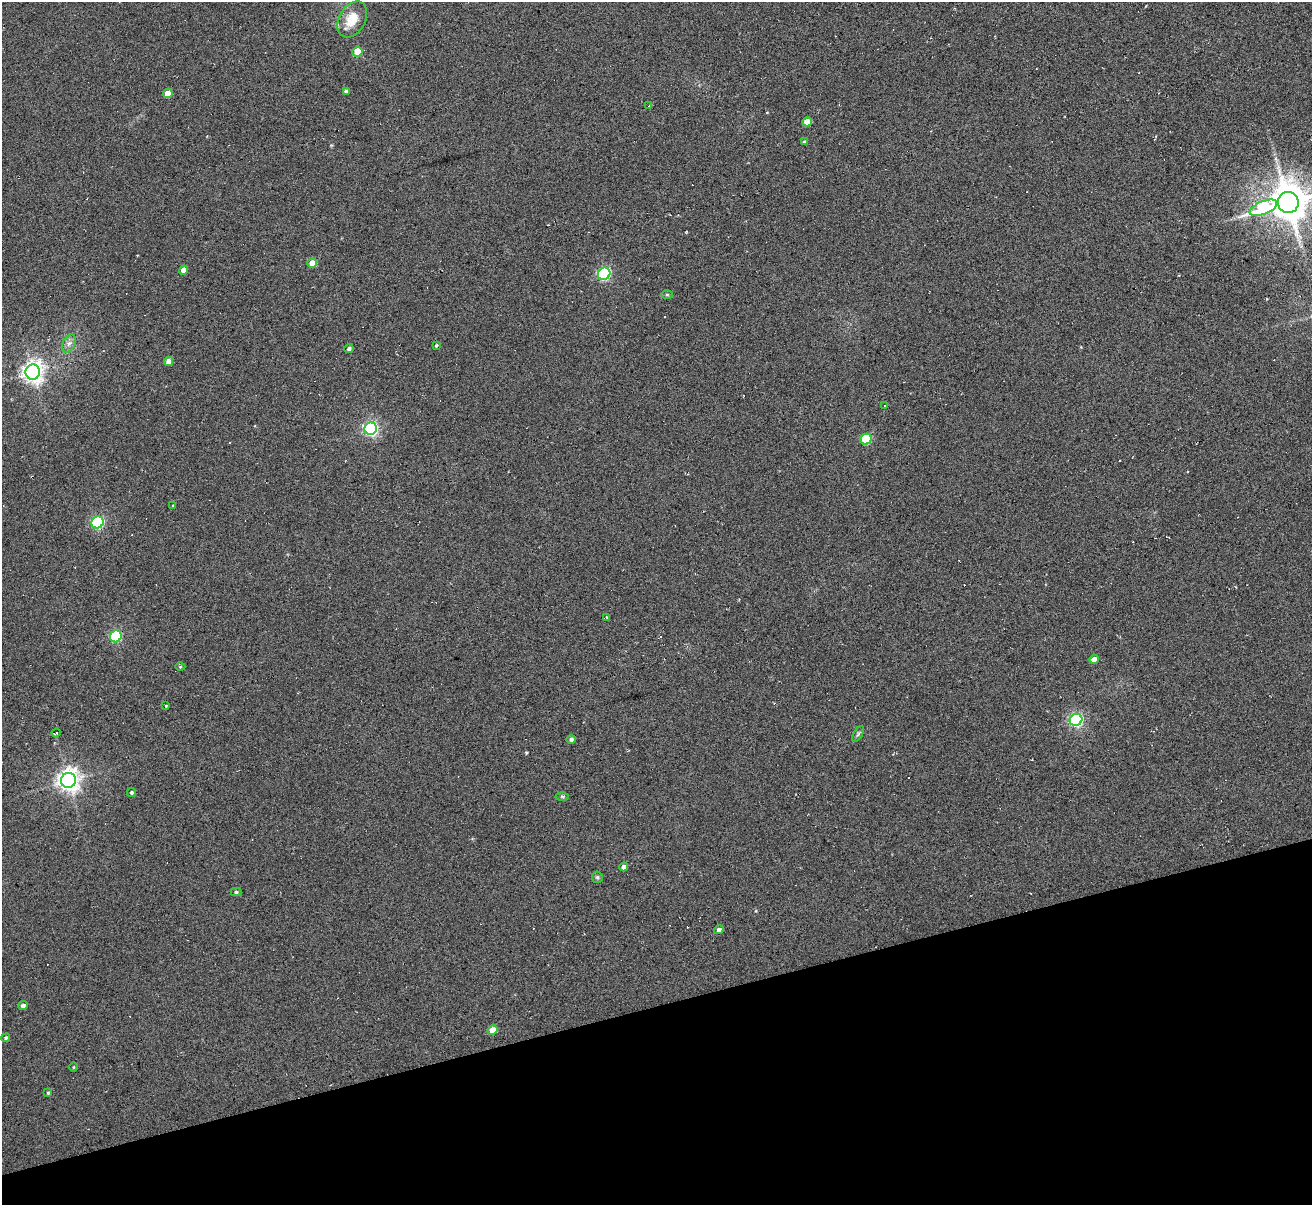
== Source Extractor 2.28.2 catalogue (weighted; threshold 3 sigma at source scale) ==
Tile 14 of 4 x 4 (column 2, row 4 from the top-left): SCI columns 1366-2675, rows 158-1360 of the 5294 x 5235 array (HDU 1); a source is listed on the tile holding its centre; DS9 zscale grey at full resolution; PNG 1314 x 1207 px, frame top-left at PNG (2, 2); each listed source drawn as its Kron ellipse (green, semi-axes under 4 px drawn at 4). Shown black and unused: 16% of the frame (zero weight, under 3 of 6 exposures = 3% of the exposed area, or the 3 px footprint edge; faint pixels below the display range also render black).
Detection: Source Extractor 2.28.2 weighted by HDU 2 'WHT'; one run over the whole footprint, this tile lists its part. Background 0.105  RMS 0.051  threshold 0.207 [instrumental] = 3 sigma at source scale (4.09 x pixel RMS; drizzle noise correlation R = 1.36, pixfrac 0.8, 0.05/0.05 arcsec/px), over >= 5 px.
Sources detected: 59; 15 cosmic-ray / hot-pixel residue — neither listed nor drawn; the other 44 listed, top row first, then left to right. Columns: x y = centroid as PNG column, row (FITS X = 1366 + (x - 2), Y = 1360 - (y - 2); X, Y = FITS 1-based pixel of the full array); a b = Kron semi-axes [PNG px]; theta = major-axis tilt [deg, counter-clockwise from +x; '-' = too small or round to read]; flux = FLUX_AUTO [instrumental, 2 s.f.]
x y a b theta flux
352 19 19 13 59 92
357 51 5 5 - 83
346 91 4 4 - 10
168 93 5 4 - 62
649 106 3 3 - 5.2
807 122 5 4 - 73
804 141 4 3 - 5.1
1288 202 10 10 - 14000
1263 208 14 6 22 380
312 263 5 4 - 54
183 270 5 4 - 30
604 274 6 6 - 640
667 295 6 4 0 5.8
69 343 10 6 62 20
436 345 4 3 - 6.1
349 349 4 4 - 11
168 361 5 4 - 28
33 372 7 7 - 2700
885 406 3 2 - 4.6
371 429 6 6 - 1100
866 439 6 5 - 250
173 505 3 2 - 6.5
97 522 6 6 - 660
607 617 3 2 - 5.2
116 636 6 6 - 450
1094 659 5 4 - 36
180 667 5 3 - 4.1
166 706 3 3 - 6
1076 720 6 6 - 890
56 733 4 3 - 9.8
858 734 9 3 59 8.4
571 739 5 4 - 11
68 780 7 7 - 3300
132 792 5 4 - 8.4
562 796 6 4 -1 6.9
624 867 4 4 - 15
597 877 6 5 - 8.4
236 892 5 4 - 7.9
719 930 5 4 - 15
23 1006 5 4 - 16
492 1030 5 4 - 63
6 1038 4 4 - 6
73 1067 4 3 - 4.1
48 1093 3 3 - 5.4
Isophote crosses this tile's border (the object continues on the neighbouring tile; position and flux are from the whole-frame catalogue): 1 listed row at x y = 1288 202